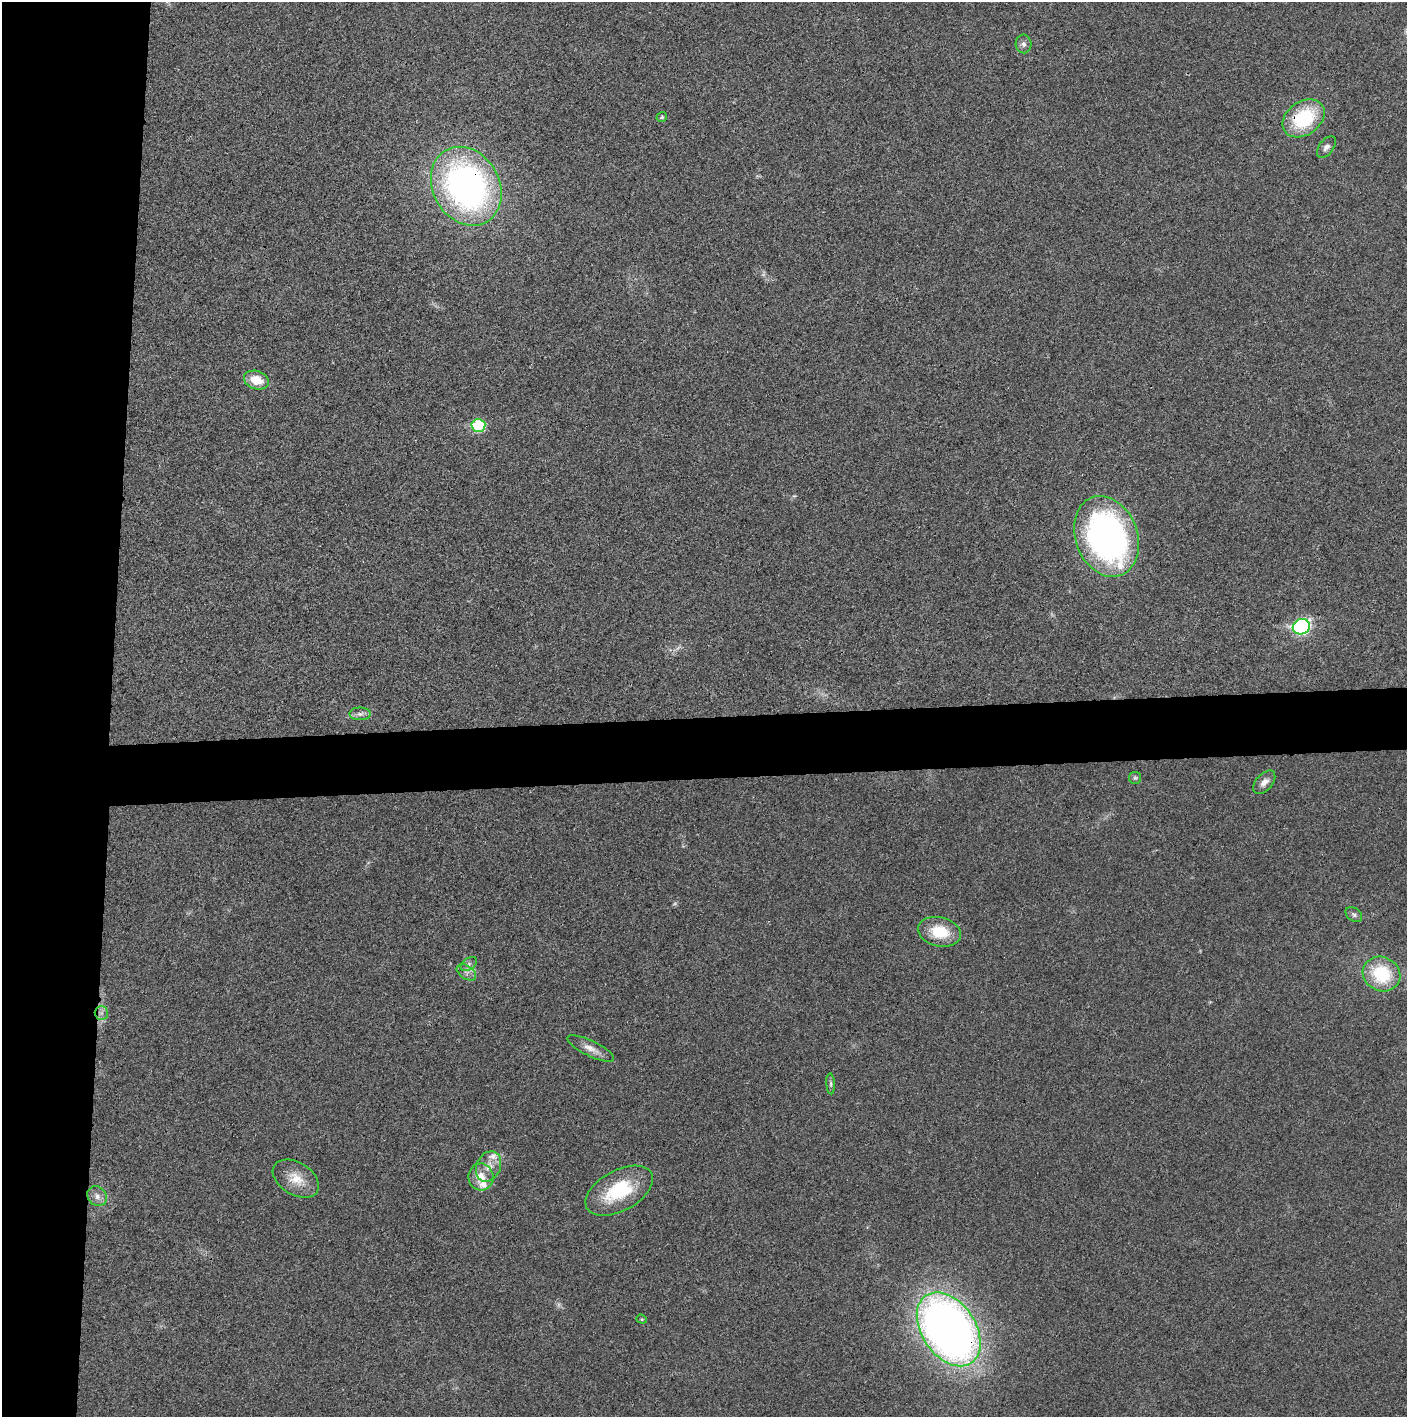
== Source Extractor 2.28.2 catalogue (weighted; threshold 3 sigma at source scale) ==
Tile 4 of 3 x 3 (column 1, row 2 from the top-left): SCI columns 2-1406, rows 1415-2829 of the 4221 x 4244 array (HDU 1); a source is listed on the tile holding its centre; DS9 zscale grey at full resolution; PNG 1409 x 1419 px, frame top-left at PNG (2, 2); each listed source drawn as its Kron ellipse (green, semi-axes under 4 px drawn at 4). Shown black and unused: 12% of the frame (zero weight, under 3 of 4 exposures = <1% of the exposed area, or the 3 px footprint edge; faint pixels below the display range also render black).
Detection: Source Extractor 2.28.2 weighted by HDU 2 'WHT'; one run over the whole footprint, this tile lists its part. Background 0.0254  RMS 0.006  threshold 0.0272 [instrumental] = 3 sigma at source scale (4.5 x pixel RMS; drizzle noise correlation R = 1.50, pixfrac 1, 0.05/0.05 arcsec/px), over >= 5 px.
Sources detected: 30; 1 too faint to see at this stretch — neither listed nor drawn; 2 inside a brighter listed object's ellipse — not listed separately; the other 27 listed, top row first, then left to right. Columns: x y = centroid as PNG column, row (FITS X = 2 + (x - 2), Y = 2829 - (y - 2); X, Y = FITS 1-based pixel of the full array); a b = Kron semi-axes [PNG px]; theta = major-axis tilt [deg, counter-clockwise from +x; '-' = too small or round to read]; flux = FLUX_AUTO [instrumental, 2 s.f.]
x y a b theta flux
1024 44 9 8 - 2.5
662 117 5 5 - 1
1304 118 23 16 36 40
1326 147 12 7 53 2.9
466 186 41 33 -60 230
256 380 13 9 -18 11
478 425 7 6 - 41
1106 536 41 31 -69 220
1301 627 8 7 - 120
360 714 10 6 0 2.4
1135 778 6 6 - 1.1
1264 782 14 8 49 3.8
1354 915 9 6 -38 1.7
939 932 22 14 -12 20
469 964 9 6 37 2.1
466 972 11 6 -34 2.7
1382 974 19 17 -27 32
101 1013 7 6 - 2
591 1048 26 7 -26 5.7
831 1084 10 4 -86 1.4
488 1166 16 12 65 7.1
481 1177 13 12 - 8.1
296 1179 25 16 -31 12
619 1191 37 20 28 38
97 1196 11 9 -49 3.6
642 1319 5 4 - 0.8
949 1329 41 27 -56 510
Overlapping masked pixels (flux is a lower limit): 3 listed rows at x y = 1304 118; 466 186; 949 1329